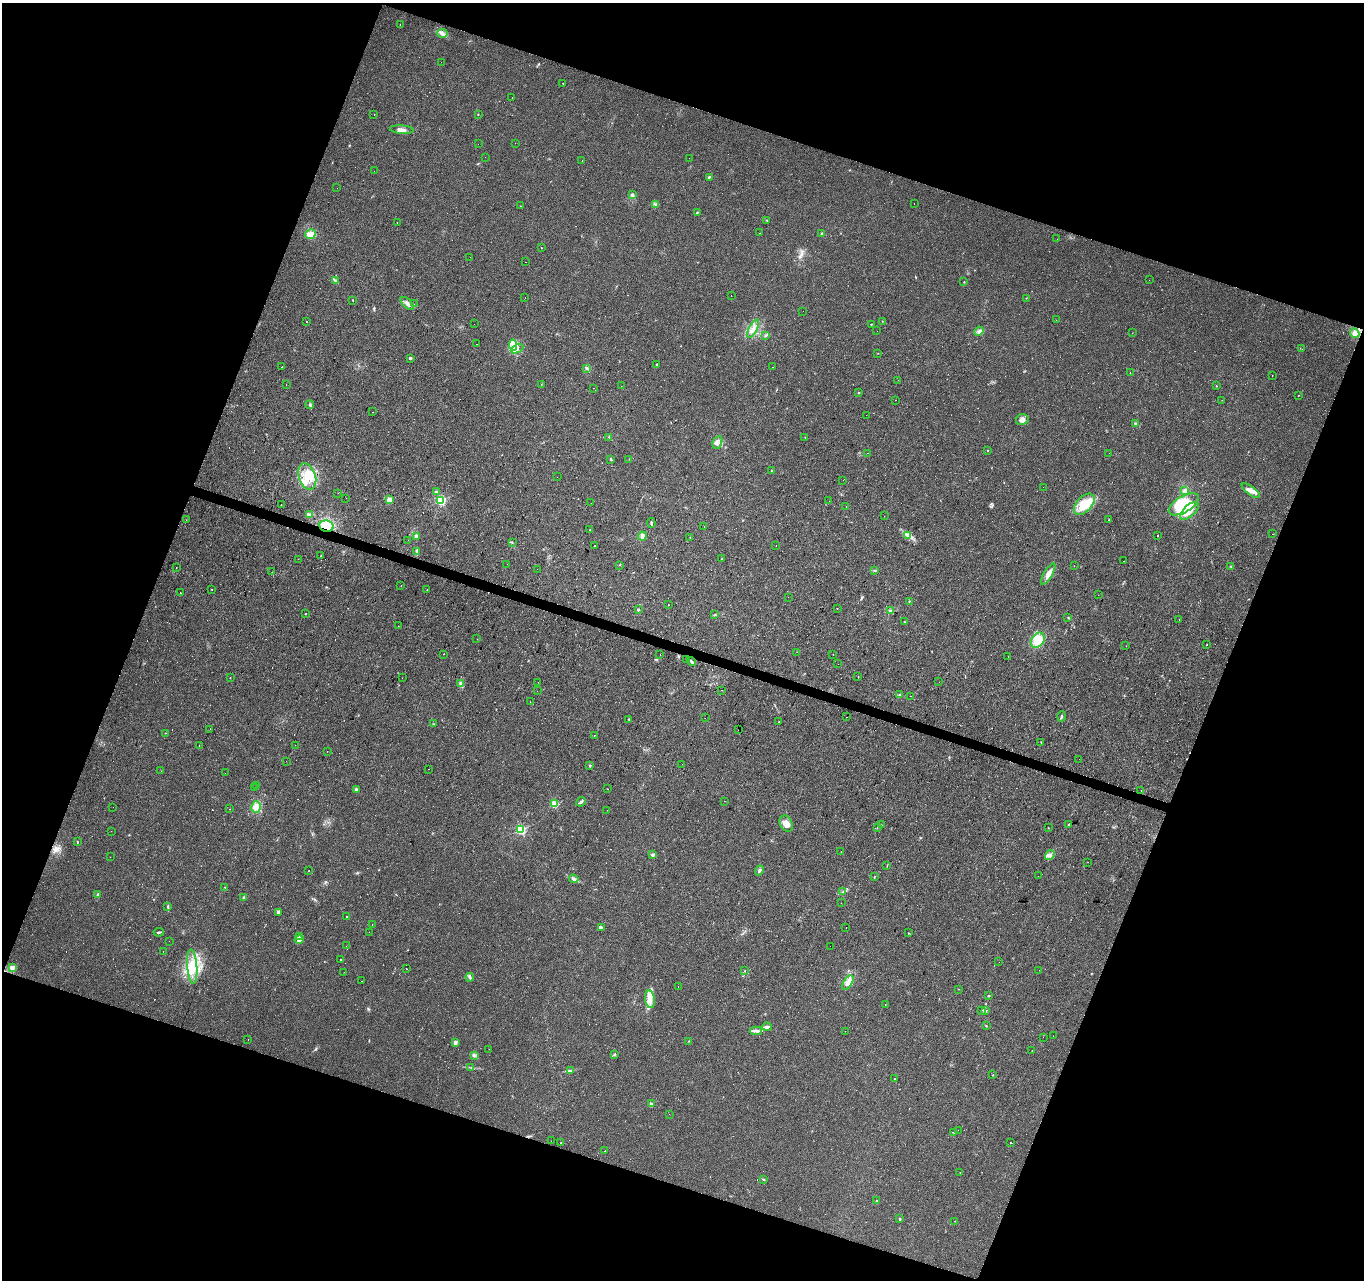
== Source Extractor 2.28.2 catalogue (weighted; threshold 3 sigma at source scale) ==
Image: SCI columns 5-5449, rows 275-5386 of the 5449 x 5596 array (HDU 1 of 3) = the unmasked area's bounding box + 8 px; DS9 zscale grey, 4 x 4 block average (1 PNG px = mean of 4 x 4 image px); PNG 1366 x 1282 px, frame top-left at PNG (2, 3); each listed source drawn as its Kron ellipse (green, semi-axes under 4 px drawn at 4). Shown black and unused: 40% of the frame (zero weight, under 2 of 3 exposures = <1% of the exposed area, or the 3 px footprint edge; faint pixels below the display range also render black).
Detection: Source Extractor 2.28.2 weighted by HDU 2 'WHT'. Background 0.0448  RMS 0.0067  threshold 0.03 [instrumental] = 3 sigma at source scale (4.5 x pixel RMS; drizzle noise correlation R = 1.50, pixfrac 1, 0.0396/0.0396 arcsec/px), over >= 5 px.
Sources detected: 459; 4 too faint to see at this stretch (4 x 4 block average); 1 inside a brighter object's white glare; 145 cosmic-ray / hot-pixel residue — neither listed nor drawn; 5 coinciding with a brighter row at this scale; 7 inside a brighter listed object's ellipse — not listed separately; the other 297 listed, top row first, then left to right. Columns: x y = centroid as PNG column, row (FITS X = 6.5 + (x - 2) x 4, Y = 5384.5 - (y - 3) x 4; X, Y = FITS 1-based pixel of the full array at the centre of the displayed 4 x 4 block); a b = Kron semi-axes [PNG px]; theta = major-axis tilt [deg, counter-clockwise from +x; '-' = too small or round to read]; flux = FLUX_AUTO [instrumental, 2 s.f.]
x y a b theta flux
400 25 2 2 - 2.4
442 33 5 2 - 8.4
441 62 2 2 - 0.63
563 83 2 2 - 3.2
512 98 2 2 - 1.5
478 114 2 2 - 1.2
374 115 2 2 - 2.3
402 130 12 3 -4 19
515 143 2 2 - 0.89
478 144 2 2 - 2.8
485 157 2 2 - 0.63
689 158 2 2 - 0.8
582 160 2 2 - 1.4
374 171 2 2 - 0.99
709 177 3 2 - 3.6
337 188 2 2 - 0.63
632 195 2 2 - 18
656 204 2 2 - 1.8
914 204 2 2 - 0.85
520 206 2 2 - 1.2
697 212 3 2 - 2.9
767 220 2 2 - 1.8
397 223 2 2 - 3.3
760 233 2 2 - 0.93
822 233 3 2 - 4.1
310 234 5 5 - 30
1057 239 2 2 - 0.94
541 248 2 2 - 1.4
470 257 2 2 - 3.9
526 262 2 2 - 3.5
1149 280 2 2 - 0.69
335 281 2 2 - 2.4
964 282 2 2 - 1.6
731 296 2 2 - 2.9
525 298 2 2 - 1.2
1026 298 2 2 - 1.2
352 300 2 2 - 1.7
407 304 8 2 -46 13
414 304 2 2 - 1.4
803 311 2 2 - 0.98
1056 320 2 2 - 0.6
882 321 2 2 - 1.2
306 322 2 2 - 130
474 324 2 2 - 4.9
871 324 2 2 - 2
753 329 10 2 62 15
877 331 2 2 - 9
979 331 5 3 - 9.1
1132 333 2 2 - 0.67
1355 333 5 4 - 19
766 335 2 2 - 3.6
477 344 2 2 - 2.3
513 345 5 3 - 17
517 349 7 3 27 13
1302 349 2 2 - 1.5
878 353 2 2 - 1.5
410 358 2 2 - 23
656 365 2 2 - 2.3
281 367 2 2 - 26
773 367 2 2 - 3.9
587 368 3 2 - 3.6
1130 373 2 2 - 0.92
1272 375 2 2 - 1.2
898 380 2 2 - 0.41
286 385 2 2 - 0.68
541 385 2 2 - 1.3
621 386 2 2 - 0.97
1216 386 2 2 - 1.3
593 388 2 2 - 0.7
858 392 2 2 - 4.3
1298 395 2 2 - 2.3
895 400 2 2 - 2.8
1222 400 2 2 - 0.81
310 405 4 3 - 6.3
372 412 2 2 - 0.77
866 415 2 2 - 0.77
1022 419 6 5 - 17
1135 423 3 2 - 3.7
609 437 2 2 - 1.3
805 437 2 2 - 0.85
717 442 7 4 67 18
987 451 2 2 - 2
868 453 2 2 - 1.8
1109 453 2 2 - 0.51
611 459 4 2 - 3.9
629 459 2 2 - 1.1
771 470 2 2 - 4.6
307 477 13 8 -70 75
557 477 2 2 - 1.7
843 480 2 2 - 0.75
1043 487 2 2 - 0.89
1185 491 3 2 - 12
1251 491 11 4 -36 23
436 492 3 2 - 3.2
338 493 2 2 - 0.49
346 498 2 2 - 0.68
389 500 2 2 - 110
441 500 2 2 - 480
829 501 2 2 - 0.69
591 503 2 2 - 1.3
1084 504 13 7 47 90
1184 504 17 8 30 180
281 505 2 2 - 1.1
846 506 2 2 - 1.3
1189 511 11 5 44 41
309 514 3 2 - 5.2
884 516 2 2 - 0.51
186 520 2 2 - 0.72
1108 520 2 2 - 2
651 523 5 2 - 4.9
326 526 7 5 -11 89
704 526 2 2 - 3.1
590 530 2 2 - 0.9
1272 534 2 2 - 28
908 535 4 2 - 5.9
1157 535 2 2 - 160
416 536 2 2 - 72
642 536 4 3 - 13
690 537 2 2 - 1.2
408 540 2 2 - 1.6
512 542 2 2 - 2.3
595 545 2 2 - 1
776 545 2 2 - 0.97
417 551 4 3 - 12
321 556 2 2 - 1.3
298 559 2 2 - 3.6
721 559 2 2 - 1.3
1123 561 2 2 - 0.67
507 564 2 2 - 2
619 565 2 2 - 1.2
1074 566 2 2 - 0.7
1231 566 2 2 - 2.3
176 567 2 2 - 2.1
537 569 2 2 - 4
875 570 2 2 - 3.1
272 572 2 2 - 0.66
1048 574 12 4 58 24
401 586 2 2 - 2.1
212 589 2 2 - 5.3
427 589 2 2 - 1.2
180 593 2 2 - 1.1
1098 595 2 2 - 0.61
788 597 2 2 - 23
909 601 2 2 - 5
668 605 2 2 - 1.2
837 608 2 2 - 1.2
638 610 2 2 - 3.2
891 611 3 2 - 3.6
305 614 2 2 - 2
714 615 3 2 - 3.1
1068 618 2 2 - 1.6
1179 620 2 2 - 4
905 622 2 2 - 1.2
398 626 2 2 - 5.5
477 639 2 2 - 0.79
1038 640 8 6 57 57
1207 644 2 2 - 1.9
1126 646 2 2 - 2.1
797 652 2 2 - 0.82
444 654 2 2 - 16
660 654 2 2 - 4.4
833 654 2 2 - 13
1008 656 2 2 - 4.5
686 660 2 2 - 9
692 662 5 2 - 6.7
838 664 2 2 - 2.5
858 676 2 2 - 6.2
230 678 2 2 - 1.2
402 678 2 2 - 1.9
538 682 2 2 - 1.7
939 682 2 2 - 1.2
461 683 3 2 - 14
722 690 2 2 - 5.8
537 691 2 2 - 0.98
900 695 2 2 - 3.2
910 696 2 2 - 2.3
530 702 2 2 - 3.1
1061 716 5 2 - 6.2
847 717 2 2 - 27
705 718 2 2 - 1.3
629 719 2 2 - 1.7
779 722 2 2 - 3.3
433 724 2 2 - 1.7
210 729 2 2 - 1.1
738 730 2 2 - 27
166 733 2 2 - 1.3
594 735 2 2 - 4
1041 742 2 2 - 1.3
199 745 2 2 - 3.4
295 745 2 2 - 0.9
327 751 2 2 - 0.87
1079 759 2 2 - 3.4
286 761 2 2 - 0.67
682 764 2 2 - 0.87
590 765 2 2 - 10
429 769 2 2 - 0.71
161 771 2 2 - 0.74
225 773 2 2 - 1.2
257 785 2 2 - 0.51
255 788 2 2 - 1.2
608 789 2 2 - 0.98
356 790 3 3 - 7.7
1141 790 2 2 - 2.2
724 801 2 2 - 3.4
581 802 5 2 - 5.9
554 804 2 2 - 210
113 807 2 2 - 0.9
256 807 6 4 76 23
230 809 2 2 - 0.89
607 810 2 2 - 5.7
786 824 8 6 -62 28
881 825 2 2 - 1.7
1068 825 2 2 - 1.4
877 827 2 2 - 1.6
1048 828 2 2 - 1.4
521 830 2 2 - 500
111 831 2 2 - 0.48
77 842 2 2 - 2.4
841 851 2 2 - 2.5
653 855 2 2 - 35
1050 855 5 3 - 10
110 857 2 2 - 0.51
1088 862 2 2 - 0.84
887 866 2 2 - 1.4
759 870 5 2 - 7.3
309 871 2 2 - 14
1038 876 2 2 - 0.75
874 877 2 2 - 2.5
574 879 5 3 - 9.3
225 887 2 2 - 1.9
843 892 2 2 - 2.4
98 895 3 3 - 5.2
244 897 3 2 - 6.3
841 903 2 2 - 5
168 907 3 2 - 3.5
278 912 3 2 - 8.4
347 917 2 2 - 130
372 925 2 2 - 1.8
601 927 4 2 - 4.7
846 928 2 2 - 5.3
159 932 5 2 - 5.9
369 932 2 2 - 5.7
908 933 2 2 - 1.4
299 936 2 2 - 2.2
299 939 5 3 - 11
169 941 2 2 - 2.7
346 946 2 2 - 0.86
830 946 2 2 - 2.3
163 951 2 2 - 0.61
340 959 2 2 - 3.3
999 962 2 2 - 5.7
192 967 17 5 -86 56
12 968 2 2 - 84
406 969 2 2 - 1.3
745 970 2 2 - 3
1039 970 2 2 - 0.72
344 972 2 2 - 5.6
470 977 4 2 - 6.4
362 981 2 2 - 1.9
848 982 8 3 59 18
678 987 2 2 - 1.3
959 989 2 2 - 1.1
989 996 3 2 - 2.9
650 999 9 5 -82 28
885 1004 2 2 - 2.8
982 1011 3 2 - 2.8
986 1011 2 2 - 1.4
986 1026 3 2 - 2.5
767 1027 5 2 - 9
756 1031 6 2 2 10
845 1031 2 2 - 0.74
1053 1036 2 2 - 0.51
1043 1037 2 2 - 2.9
248 1039 2 2 - 2.1
689 1041 2 2 - 1.9
455 1042 3 3 - 13
489 1049 2 2 - 0.59
1032 1050 2 2 - 0.56
615 1054 2 2 - 3.5
474 1055 3 2 - 3.5
471 1068 2 2 - 1.2
571 1071 2 2 - 2.8
993 1075 2 2 - 1.8
895 1079 2 2 - 6.8
651 1104 2 2 - 30
669 1114 2 2 - 0.64
958 1130 2 2 - 1
954 1132 2 2 - 1.4
551 1141 2 2 - 0.8
561 1143 2 2 - 8.2
1010 1143 2 2 - 11
605 1150 2 2 - 2.7
960 1172 2 2 - 3.1
763 1179 3 2 - 3.4
876 1201 2 2 - 2.6
900 1219 2 2 - 9.8
955 1221 2 2 - 0.78
Overlapping masked pixels (flux is a lower limit): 1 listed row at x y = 326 526
Diffuse or blended objects may show on this block-average render without a row.